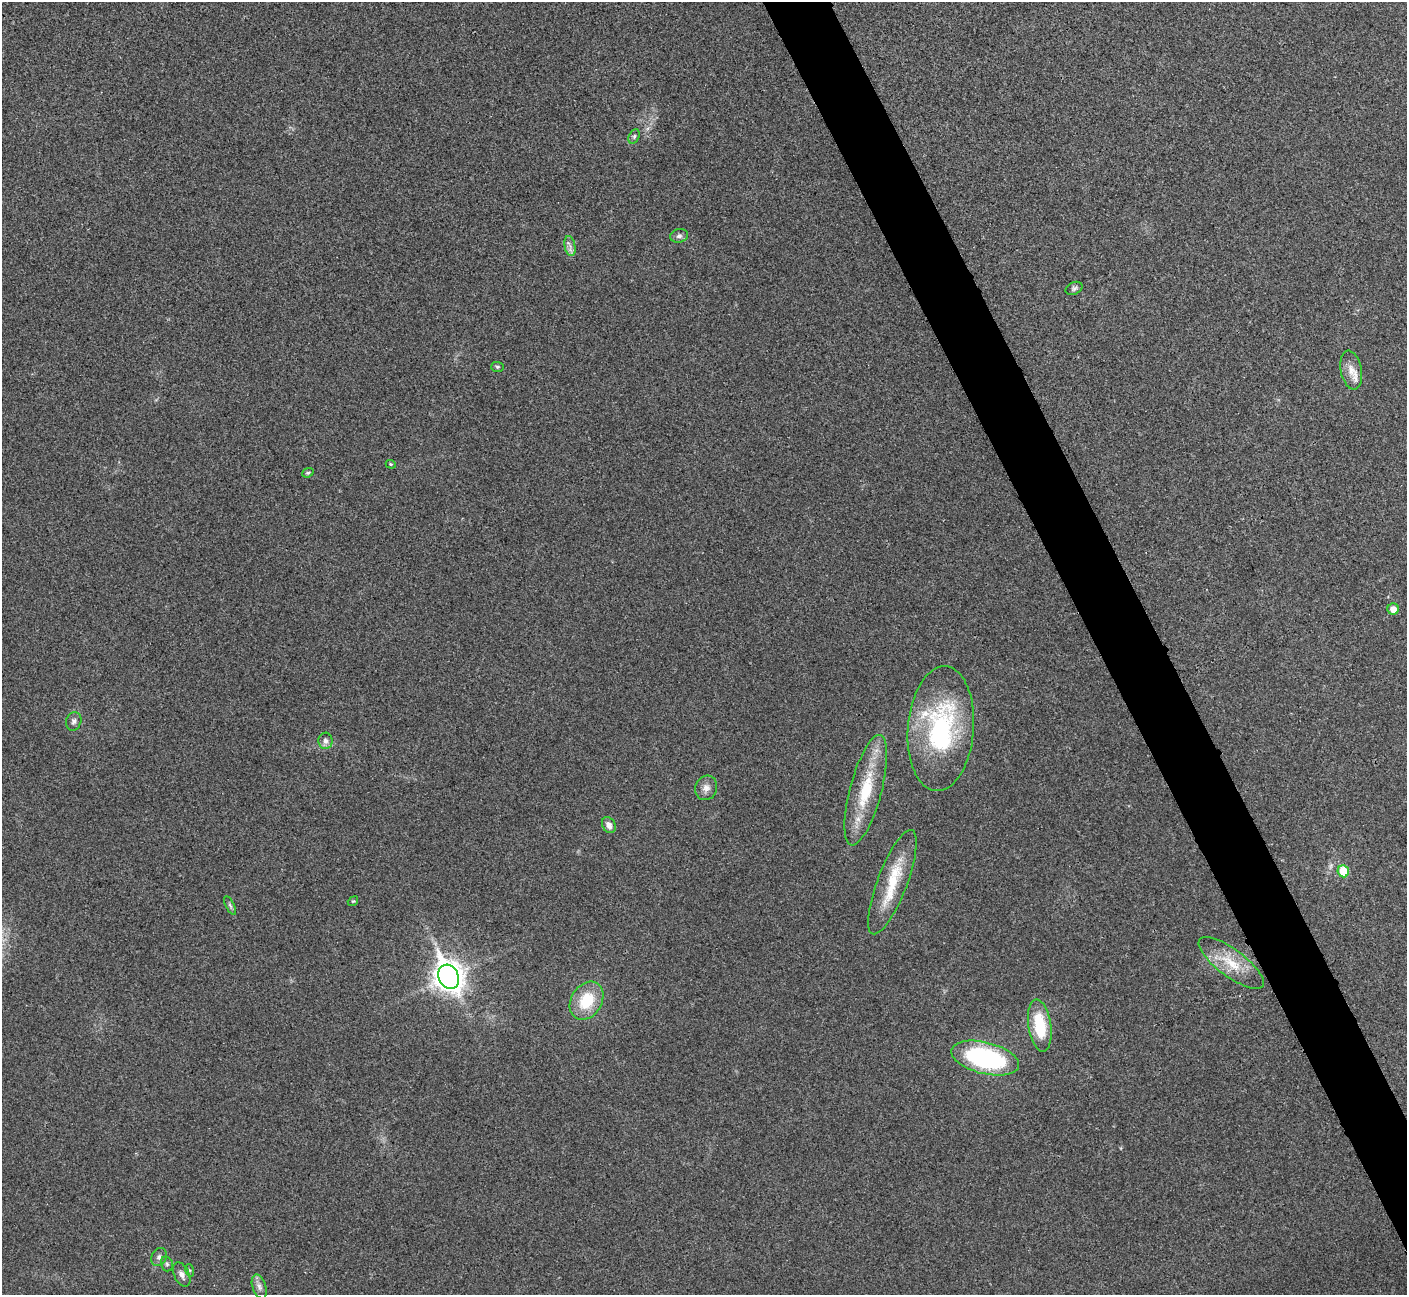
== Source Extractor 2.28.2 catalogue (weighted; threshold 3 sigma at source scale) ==
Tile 6 of 4 x 4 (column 2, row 2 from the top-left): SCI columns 1411-2815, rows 2745-4037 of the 5633 x 5621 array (HDU 1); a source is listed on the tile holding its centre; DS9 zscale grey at full resolution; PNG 1409 x 1297 px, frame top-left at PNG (2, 2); each listed source drawn as its Kron ellipse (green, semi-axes under 4 px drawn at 4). Shown black and unused: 4% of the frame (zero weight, under 3 of 4 exposures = <1% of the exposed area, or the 3 px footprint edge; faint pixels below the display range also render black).
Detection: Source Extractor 2.28.2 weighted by HDU 2 'WHT'; one run over the whole footprint, this tile lists its part. Background 0.0382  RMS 0.006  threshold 0.0272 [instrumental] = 3 sigma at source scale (4.5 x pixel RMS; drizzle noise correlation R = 1.50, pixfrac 1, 0.05/0.05 arcsec/px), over >= 5 px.
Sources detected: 29; all 29 listed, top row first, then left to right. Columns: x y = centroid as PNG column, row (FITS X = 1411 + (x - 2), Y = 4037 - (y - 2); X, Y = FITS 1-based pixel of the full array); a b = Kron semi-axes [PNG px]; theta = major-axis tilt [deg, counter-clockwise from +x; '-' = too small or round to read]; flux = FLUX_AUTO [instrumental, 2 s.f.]
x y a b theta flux
634 136 8 5 64 1.2
679 236 9 7 9 2
570 246 10 5 -79 2.5
1074 288 9 6 26 1.6
497 367 6 5 - 0.95
1351 370 20 10 -79 7.2
391 464 5 4 - 0.71
308 473 6 4 20 0.87
1393 609 5 5 - 4.9
74 721 9 7 71 2.2
941 729 62 33 85 93
325 741 8 7 - 2.8
706 788 12 10 65 4.1
866 790 57 16 75 33
609 825 8 6 -61 3.2
1343 871 6 5 - 18
892 882 55 15 69 26
353 901 5 4 - 0.64
230 905 10 4 -63 1.4
1231 963 39 13 -37 18
449 977 12 10 -64 770
587 1001 20 15 58 22
1040 1026 26 11 -82 27
985 1058 35 15 -14 88
159 1257 9 7 61 2.3
167 1264 8 5 -75 1.4
189 1270 6 4 -71 0.92
182 1274 13 7 -66 3.4
259 1287 12 6 -70 2.9